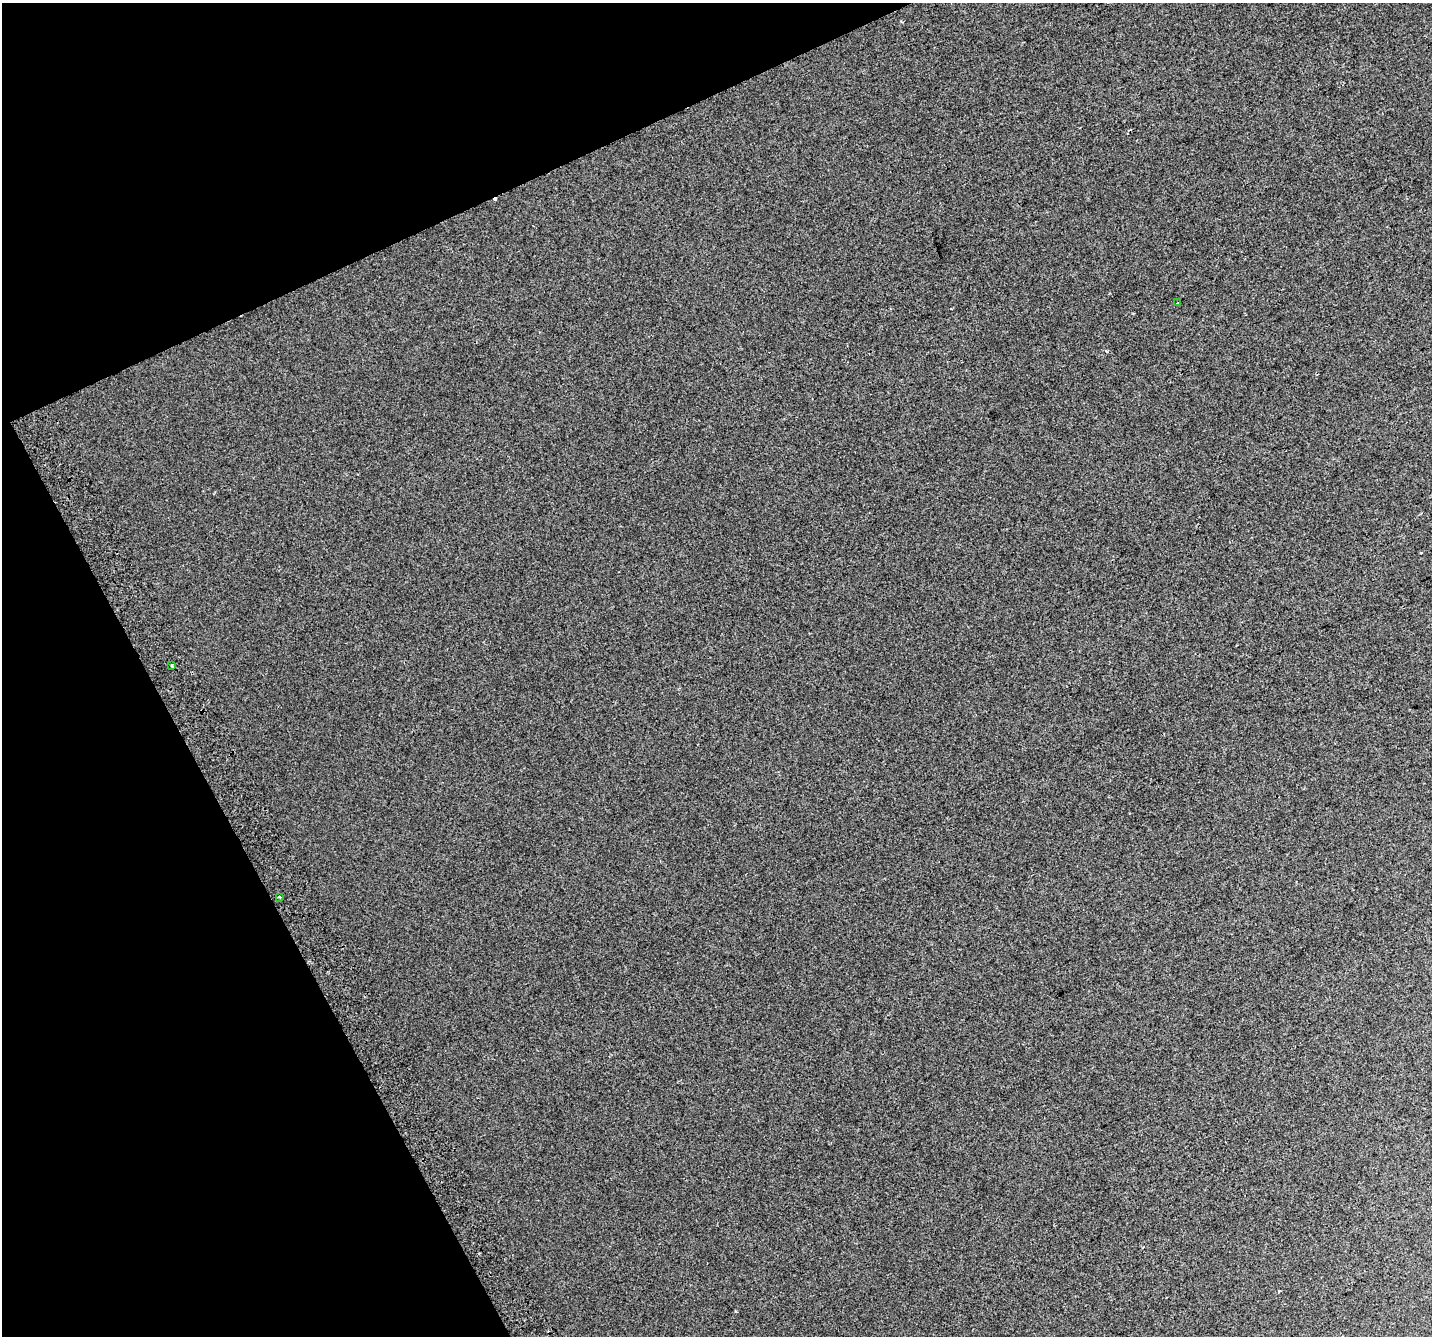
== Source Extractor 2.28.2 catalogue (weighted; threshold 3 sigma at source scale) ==
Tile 5 of 4 x 4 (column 1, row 2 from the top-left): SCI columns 42-1471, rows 2845-4178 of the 5798 x 5630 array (HDU 1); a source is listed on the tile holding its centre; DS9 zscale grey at full resolution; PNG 1434 x 1338 px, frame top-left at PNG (2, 3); each listed source drawn as its Kron ellipse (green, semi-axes under 4 px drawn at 4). Shown black and unused: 23% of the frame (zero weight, under 2 of 3 exposures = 2% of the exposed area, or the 3 px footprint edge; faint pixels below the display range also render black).
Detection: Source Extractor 2.28.2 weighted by HDU 2 'WHT'; one run over the whole footprint, this tile lists its part. Background 0.00565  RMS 0.0069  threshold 0.0313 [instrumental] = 3 sigma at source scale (4.5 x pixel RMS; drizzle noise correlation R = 1.50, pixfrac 1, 0.0396/0.0396 arcsec/px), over >= 5 px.
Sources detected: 4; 1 cosmic-ray / hot-pixel residue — neither listed nor drawn; the other 3 listed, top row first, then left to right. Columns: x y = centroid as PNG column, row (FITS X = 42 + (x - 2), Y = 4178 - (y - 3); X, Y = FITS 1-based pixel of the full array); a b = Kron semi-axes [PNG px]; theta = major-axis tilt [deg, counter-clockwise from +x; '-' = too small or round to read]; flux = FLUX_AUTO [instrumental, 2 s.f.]
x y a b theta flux
1177 303 3 3 - 3.2
172 665 3 2 - 0.84
280 897 3 2 - 1.1